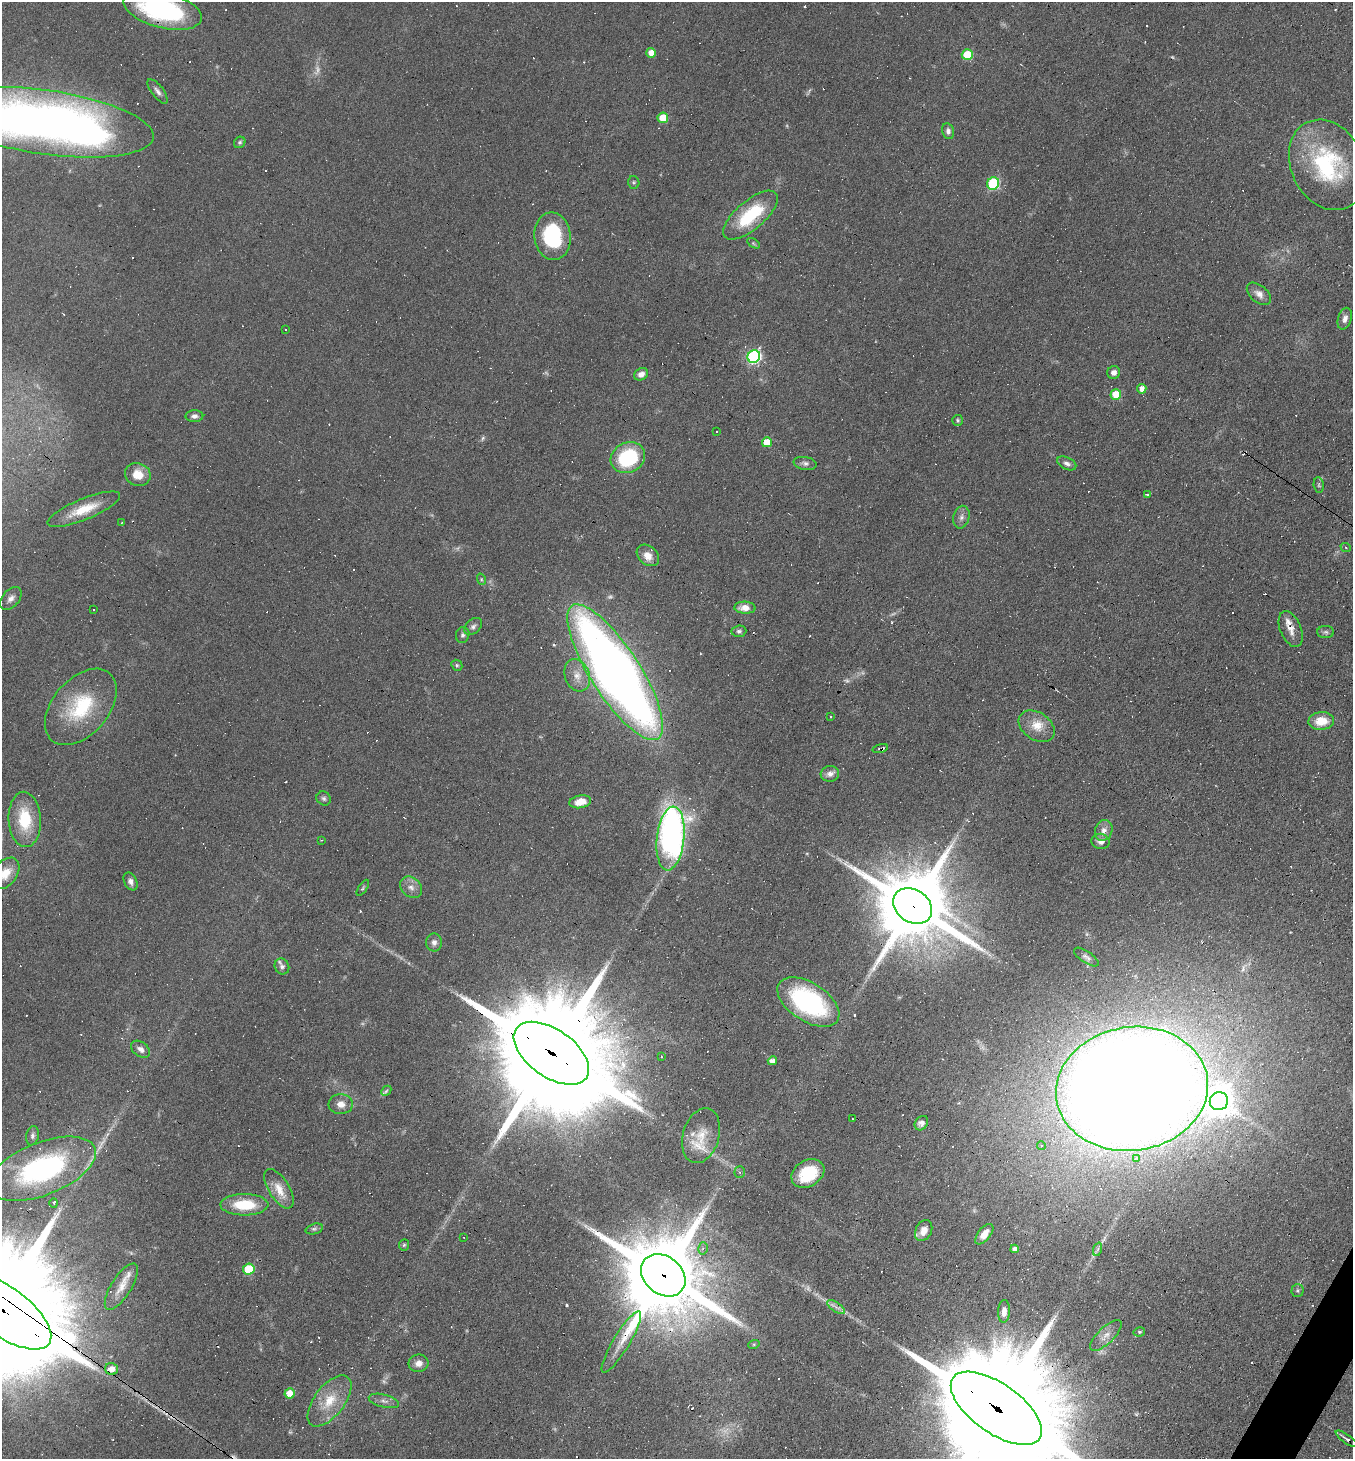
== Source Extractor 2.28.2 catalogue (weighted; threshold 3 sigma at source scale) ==
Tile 6 of 4 x 4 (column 2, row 2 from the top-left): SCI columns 1636-2986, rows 2913-4369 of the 5834 x 5825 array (HDU 1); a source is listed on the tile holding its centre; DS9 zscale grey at full resolution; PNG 1355 x 1461 px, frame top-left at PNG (2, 2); each listed source drawn as its Kron ellipse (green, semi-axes under 4 px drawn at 4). Shown black and unused: <1% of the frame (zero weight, under 5 of 9 exposures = <1% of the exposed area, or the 3 px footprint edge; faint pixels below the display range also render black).
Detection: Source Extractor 2.28.2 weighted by HDU 2 'WHT'; one run over the whole footprint, this tile lists its part. Background 0.104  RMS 0.0049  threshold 0.0201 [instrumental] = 3 sigma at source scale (4.09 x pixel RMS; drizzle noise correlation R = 1.36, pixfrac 0.8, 0.05/0.05 arcsec/px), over >= 5 px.
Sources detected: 215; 13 too faint to see at this stretch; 79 cosmic-ray / hot-pixel residue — neither listed nor drawn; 6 inside a brighter listed object's ellipse — not listed separately; the other 117 listed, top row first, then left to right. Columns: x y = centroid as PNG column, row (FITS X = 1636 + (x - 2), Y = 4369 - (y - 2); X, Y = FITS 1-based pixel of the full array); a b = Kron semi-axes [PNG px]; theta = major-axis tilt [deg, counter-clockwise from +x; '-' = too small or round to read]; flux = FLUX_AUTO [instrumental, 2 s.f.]
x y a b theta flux
162 10 40 18 -14 76
651 53 5 5 - 4.9
967 55 5 5 - 17
158 91 14 6 -53 2
663 118 5 5 - 11
45 122 110 32 -8 430
948 131 8 6 -77 1.7
240 142 6 5 - 0.84
1327 165 47 36 -64 53
634 182 6 5 - 0.79
993 183 6 6 - 42
750 215 34 14 40 29
552 236 24 18 -83 36
753 243 7 4 -32 0.64
1259 294 14 8 -40 3.2
1345 319 11 7 73 2.6
285 329 2 2 - 0.41
754 356 6 6 - 93
1114 373 6 6 - 2.5
641 374 7 5 28 2.8
1142 389 5 4 - 3.2
1116 394 5 5 - 11
194 416 9 6 1 1.7
958 420 5 5 - 0.78
717 431 3 2 - 0.49
767 442 5 5 - 7.2
628 458 18 15 27 36
805 463 11 6 -10 1.7
1067 463 10 6 -26 1.8
138 475 13 11 -22 7.6
1319 485 8 5 -83 1
1147 495 3 3 - 4.6
84 509 39 10 22 13
961 517 11 8 77 2.3
122 523 3 2 - 0.54
1346 548 5 3 - 0.53
648 555 13 9 -41 5
481 579 6 3 -72 0.61
11 599 13 8 50 2.7
745 608 11 6 -3 4.7
93 610 3 2 - 0.7
473 626 10 7 42 1.6
1291 629 19 10 -67 4.6
739 631 7 5 5 1.1
1326 632 8 6 -1 1.2
463 635 8 6 74 1.4
457 665 6 5 - 0.77
615 672 79 24 -57 540
577 675 16 12 -70 5.9
81 707 44 28 49 33
831 717 2 2 - 0.35
1321 721 13 9 4 9.4
1037 726 20 13 -34 7.7
880 749 8 3 16 1.2
830 774 9 8 - 2.6
324 798 7 6 - 1.2
580 802 11 6 11 6.3
25 819 28 16 -87 19
1104 830 10 8 71 3.1
671 838 32 14 84 190
321 840 3 2 - 0.63
1101 841 9 7 -11 2.6
5 873 18 11 54 8.2
130 881 9 6 -64 1.9
411 887 12 9 -43 3.3
363 888 9 4 56 0.69
913 906 21 16 -35 5800
434 942 9 8 - 2.3
1086 957 14 5 -34 1.7
282 967 8 7 - 1.7
808 1002 35 19 -33 68
140 1049 11 7 -37 2.5
551 1053 43 23 -35 25000
661 1057 3 2 - 0.53
772 1061 4 4 - 3.7
1132 1089 76 62 9 2200
386 1091 6 4 46 0.73
1219 1101 9 9 - 590
341 1104 12 10 -3 3.8
853 1119 2 2 - 0.31
921 1123 8 6 53 2.6
32 1136 10 6 80 1.4
701 1136 28 18 74 10
1041 1145 4 3 - 0.71
1137 1158 4 4 - 1.9
42 1169 57 26 22 90
740 1172 5 5 - 0.67
808 1173 17 13 31 22
279 1189 22 10 -58 7.1
54 1203 4 3 - 0.57
244 1205 24 10 0 17
314 1229 9 5 15 1.1
924 1231 11 8 62 4.8
984 1234 12 6 50 4.9
464 1238 3 2 - 0.35
404 1245 5 5 - 0.7
703 1248 6 5 - 1.4
1015 1249 4 4 - 2.1
1098 1249 7 4 70 0.91
249 1269 6 5 - 20
663 1275 24 19 -39 8500
121 1287 26 10 58 6.1
1298 1291 6 6 - 0.86
836 1307 10 5 -35 1.9
2 1310 58 25 -35 37000
1004 1311 11 6 87 3.1
1139 1332 6 4 12 0.77
1106 1336 20 8 44 3.8
621 1342 35 8 59 7.8
754 1344 6 4 19 0.56
418 1363 10 8 9 3.3
112 1369 6 6 - 3.9
290 1393 5 5 - 8.4
329 1401 30 15 52 13
384 1401 15 6 -15 2.4
996 1408 53 24 -35 33000
1346 1439 13 3 -35 1.7
Overlapping masked pixels (flux is a lower limit): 12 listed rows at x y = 162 10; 1291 629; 615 672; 880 749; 913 906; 551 1053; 1132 1089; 663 1275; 2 1310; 112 1369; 996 1408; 1346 1439
Isophote crosses this tile's border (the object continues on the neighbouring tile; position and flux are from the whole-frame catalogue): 5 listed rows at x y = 162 10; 45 122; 5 873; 2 1310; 996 1408